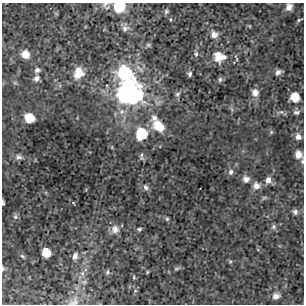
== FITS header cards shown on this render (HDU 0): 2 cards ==
NAXIS1  =                  302 / NUMBER OF ELEMENTS ALONG THIS AXIS
NAXIS2  =                  302 / NUMBER OF ELEMENTS ALONG THIS AXIS

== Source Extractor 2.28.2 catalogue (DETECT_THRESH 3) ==
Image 302 x 302 px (HDU 0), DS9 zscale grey, 1 PNG px = 1 image px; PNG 306 x 306 px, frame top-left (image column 1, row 302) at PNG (2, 3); no overlay
Background 5.23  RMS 0.89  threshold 2.67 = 3 sigma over >= 5 px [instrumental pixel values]
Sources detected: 63; all 63 listed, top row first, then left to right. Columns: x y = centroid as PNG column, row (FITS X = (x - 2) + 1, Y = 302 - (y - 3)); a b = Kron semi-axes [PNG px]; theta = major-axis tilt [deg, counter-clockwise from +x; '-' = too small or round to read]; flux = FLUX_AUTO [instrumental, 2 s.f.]
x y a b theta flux
105 4 11 7 45 260
119 6 8 7 - 4100
289 7 8 7 - 370
166 12 6 6 - 120
56 13 6 3 -19 59
170 19 5 3 - 58
299 20 6 3 21 87
250 26 5 3 - 46
125 28 10 8 58 290
214 34 8 7 - 380
148 45 6 6 - 110
25 54 8 8 - 680
196 54 7 5 -81 130
219 57 13 10 -13 990
37 70 7 6 - 200
278 72 8 5 28 230
78 73 14 10 74 970
124 73 10 9 - 6600
190 74 5 5 - 150
36 78 8 6 44 260
220 79 7 5 75 130
15 83 7 4 -18 89
130 92 11 11 - 32000
255 93 9 8 - 390
177 94 7 6 - 140
295 97 8 8 - 1000
296 112 9 6 4 190
29 118 8 7 - 1300
154 118 11 8 -41 340
158 126 14 9 -36 1300
271 132 6 5 - 90
141 134 8 8 - 3100
298 137 8 7 - 330
298 154 8 7 - 540
18 157 9 7 -20 290
142 157 10 4 -81 120
231 172 8 6 74 190
246 179 8 8 - 330
268 180 9 7 82 310
256 186 9 8 - 410
146 187 8 6 -54 190
264 198 7 5 29 97
3 202 5 3 - 110
295 212 6 6 - 200
15 217 7 7 - 170
167 219 5 5 - 85
274 227 7 7 - 150
115 229 10 9 - 440
139 229 5 4 - 99
46 252 7 6 - 1100
22 256 7 4 -27 100
75 256 8 6 64 260
230 261 6 5 - 74
3 268 6 4 -82 99
177 268 8 4 1 110
108 272 6 5 - 130
147 272 4 3 - 62
82 273 6 6 - 160
134 277 5 3 - 58
84 282 6 6 - 120
135 291 5 3 - 56
276 296 8 6 22 370
74 302 16 10 22 440
At the frame edge (FLAGS 8, measured only in part): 7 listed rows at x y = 105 4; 119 6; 289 7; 298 154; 3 202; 3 268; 74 302